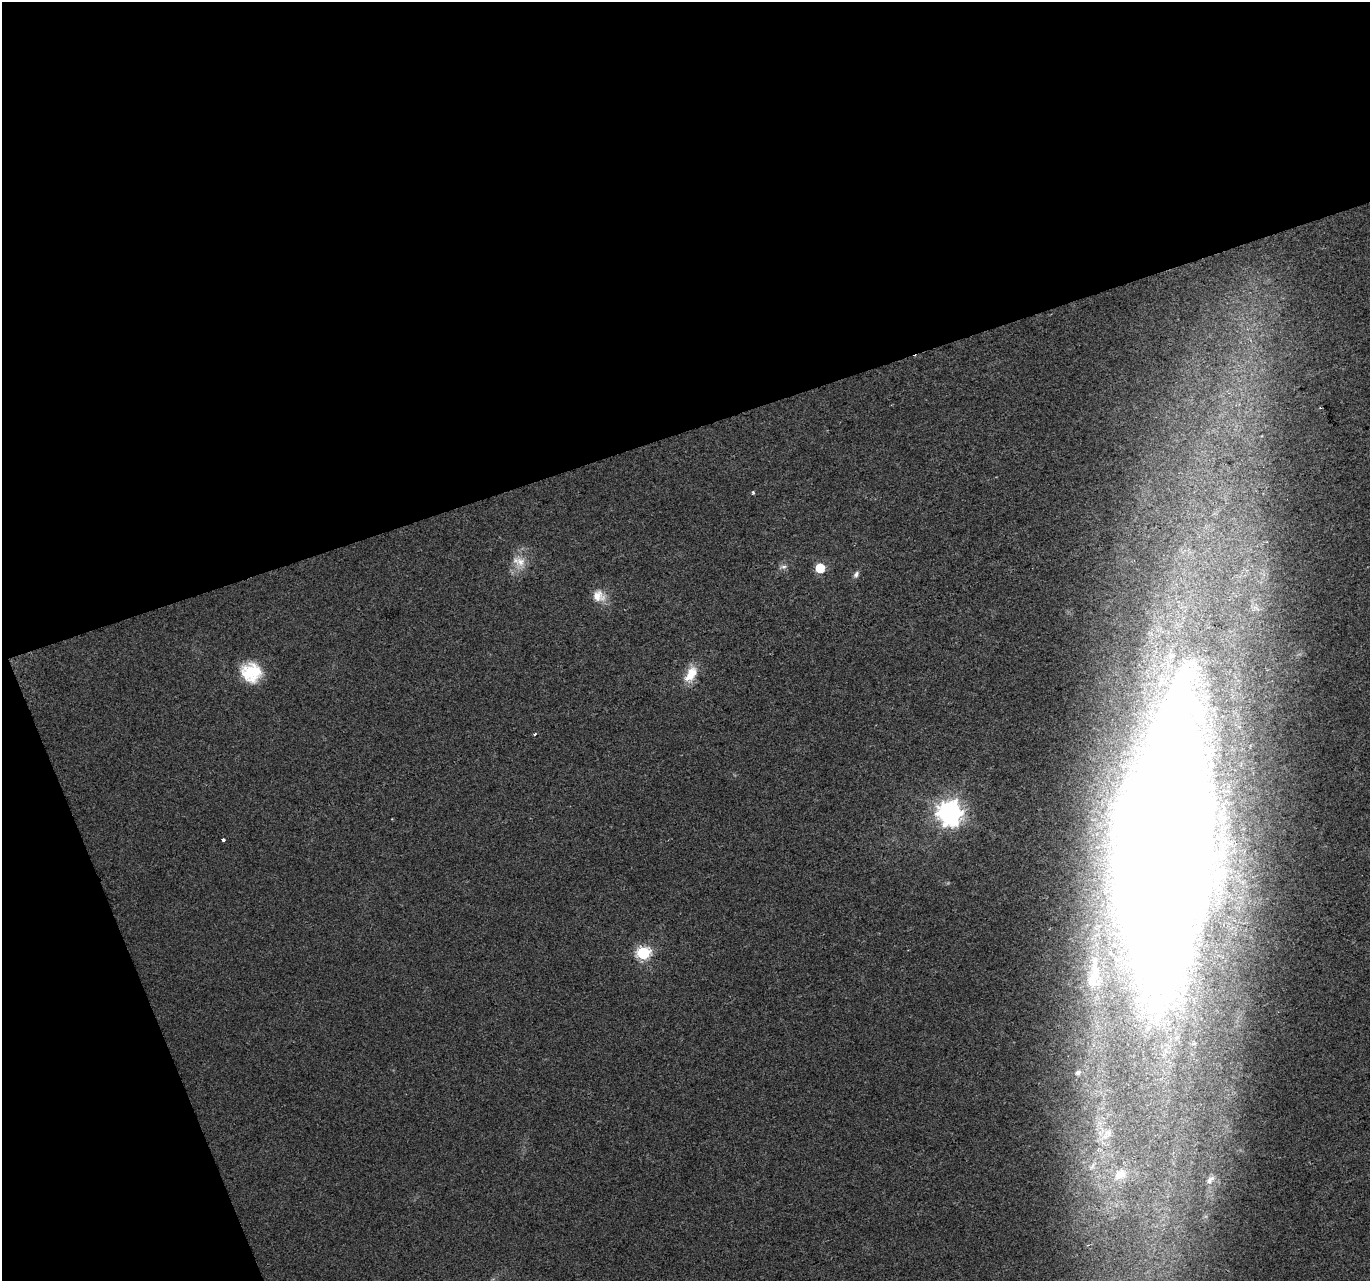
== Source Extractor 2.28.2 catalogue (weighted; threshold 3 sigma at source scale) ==
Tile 1 of 2 x 2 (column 1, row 1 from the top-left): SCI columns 1-1368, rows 1325-2603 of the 2736 x 2664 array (HDU 1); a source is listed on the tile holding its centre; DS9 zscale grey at full resolution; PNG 1372 x 1283 px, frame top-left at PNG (2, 2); no overlay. Shown black and unused: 38% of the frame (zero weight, under 2 of 3 exposures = <1% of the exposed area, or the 3 px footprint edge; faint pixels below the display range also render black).
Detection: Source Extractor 2.28.2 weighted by HDU 2 'WHT'; one run over the whole footprint, this tile lists its part. Background 0.0218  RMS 0.0067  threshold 0.0304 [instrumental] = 3 sigma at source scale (4.5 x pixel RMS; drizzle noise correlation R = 1.50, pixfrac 1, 0.0396/0.0396 arcsec/px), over >= 5 px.
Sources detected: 20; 1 inside a brighter object's white glare — not listed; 1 inside a brighter listed object's ellipse — not listed separately; the other 18 listed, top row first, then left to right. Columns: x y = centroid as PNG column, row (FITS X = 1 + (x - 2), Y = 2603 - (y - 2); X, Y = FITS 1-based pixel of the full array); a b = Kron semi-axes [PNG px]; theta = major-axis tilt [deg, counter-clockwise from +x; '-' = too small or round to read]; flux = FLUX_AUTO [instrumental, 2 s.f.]
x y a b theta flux
753 493 3 3 - 1.3
520 562 16 14 -35 9.8
783 567 9 5 4 2.1
820 568 6 6 - 27
856 574 9 6 59 2.2
598 596 17 15 -23 9.4
251 672 23 22 - 25
691 675 22 12 68 13
535 734 4 3 - 0.85
949 813 9 8 - 620
223 839 3 3 - 2.9
1167 845 202 63 87 3700
643 953 7 6 - 99
1095 971 46 13 -83 26
1078 1072 7 6 - 2.3
1093 1166 16 5 55 4.2
1120 1174 23 16 41 18
1210 1180 15 8 50 4.7